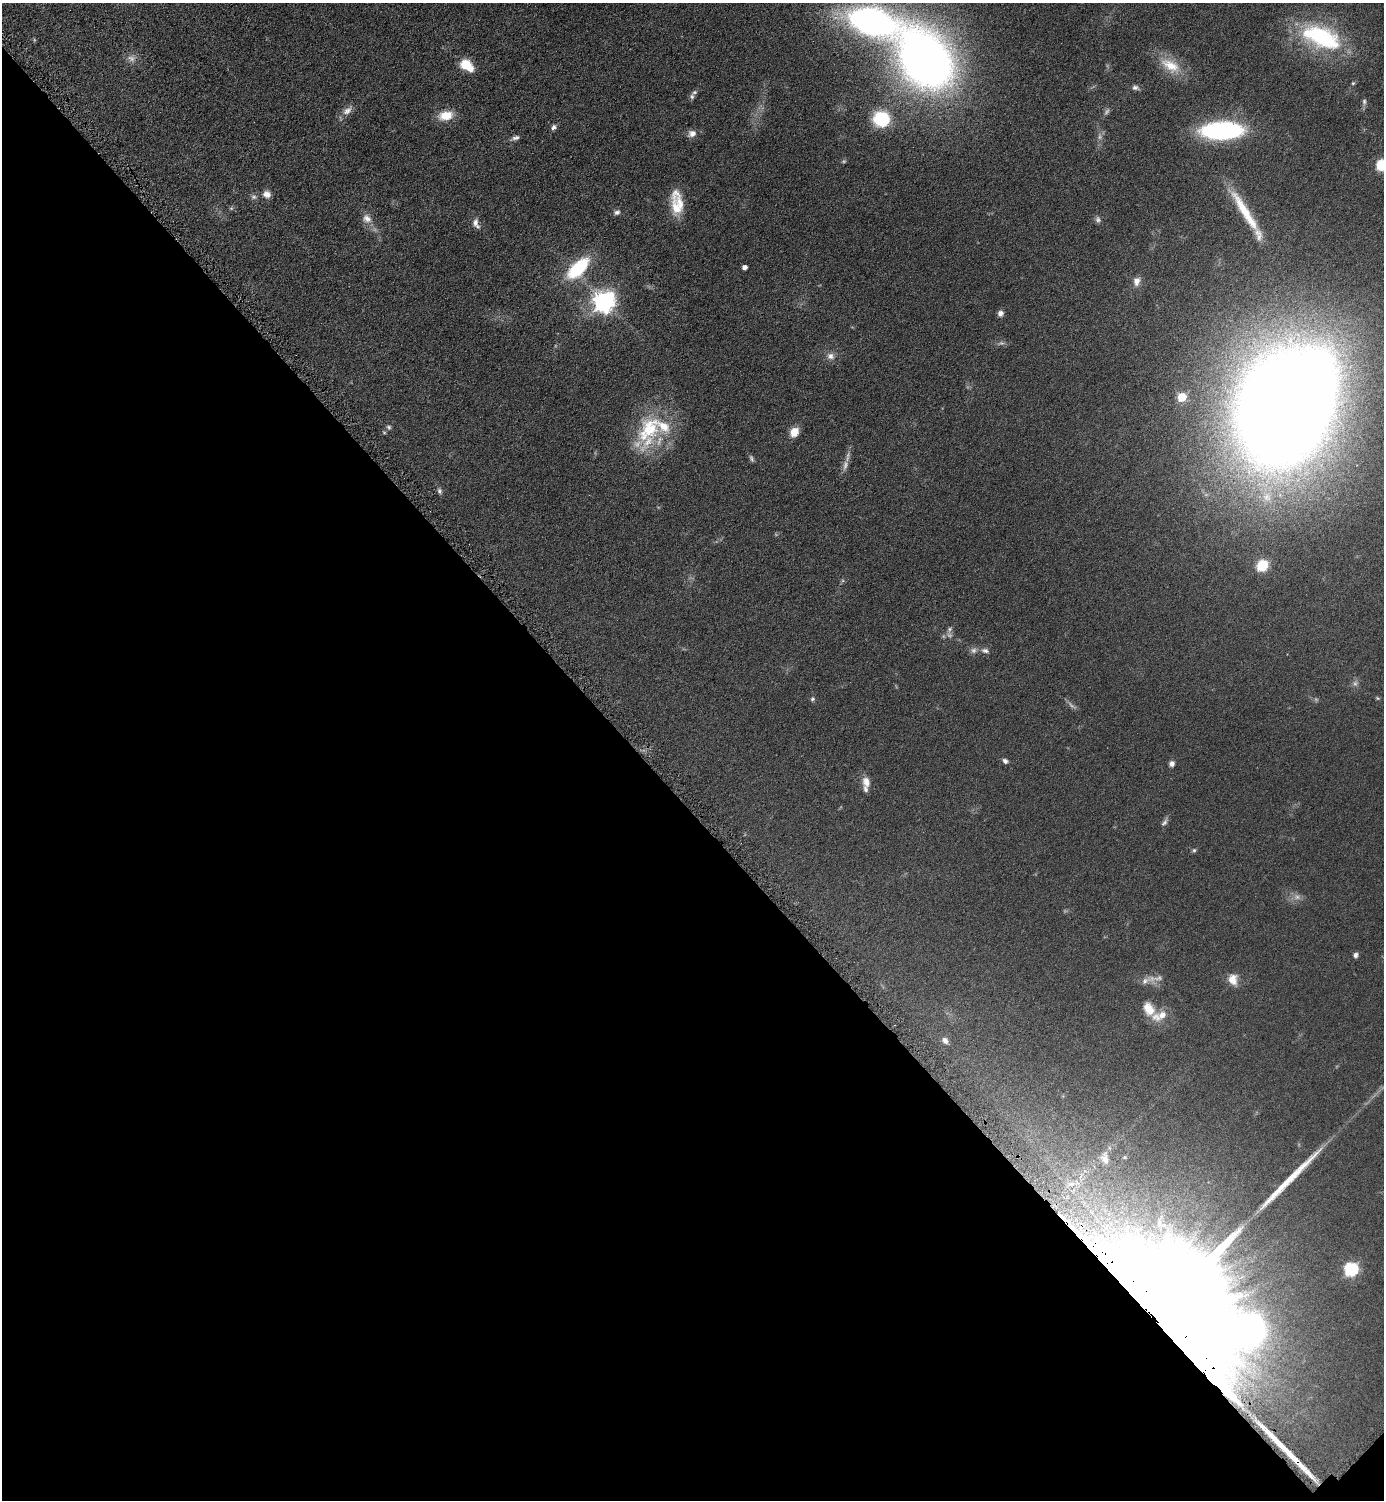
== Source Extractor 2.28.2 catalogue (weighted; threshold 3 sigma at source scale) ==
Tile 14 of 4 x 4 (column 2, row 4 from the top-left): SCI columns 1699-3080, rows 15-1512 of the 6018 x 6018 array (HDU 1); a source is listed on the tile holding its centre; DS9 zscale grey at full resolution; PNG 1386 x 1502 px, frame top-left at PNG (2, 3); no overlay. Shown black and unused: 46% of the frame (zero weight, under 4 of 8 exposures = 1% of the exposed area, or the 3 px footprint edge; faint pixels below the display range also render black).
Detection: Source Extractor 2.28.2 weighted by HDU 2 'WHT'; one run over the whole footprint, this tile lists its part. Background 0.0766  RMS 0.0057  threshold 0.0234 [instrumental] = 3 sigma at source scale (4.09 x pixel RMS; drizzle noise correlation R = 1.36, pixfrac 0.8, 0.05/0.05 arcsec/px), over >= 5 px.
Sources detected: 85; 14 too faint to see at this stretch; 4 inside a brighter object's white glare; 3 long thin detections or spike segments (spike, bleed or trail) — not listed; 8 inside a brighter listed object's ellipse — not listed separately; the other 56 listed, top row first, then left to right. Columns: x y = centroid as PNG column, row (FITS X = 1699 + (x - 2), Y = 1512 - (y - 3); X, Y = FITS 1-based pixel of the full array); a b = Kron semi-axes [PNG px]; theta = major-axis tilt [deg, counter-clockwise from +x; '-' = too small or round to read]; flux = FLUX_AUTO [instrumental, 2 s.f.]
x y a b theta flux
872 22 32 18 -13 250
1322 37 51 28 -25 59
131 58 12 11 - 3.5
925 60 54 38 -55 430
467 65 16 10 -39 12
1170 65 31 16 -30 14
1353 83 5 5 - 0.66
1135 87 9 6 -15 1.8
692 97 8 6 -88 1.3
1364 102 9 6 90 1.4
347 111 15 9 37 3.8
446 115 17 11 11 9.6
881 119 14 13 - 31
553 127 7 5 56 1.7
1222 130 39 16 1 86
692 134 11 9 20 3.4
515 138 10 5 14 1.8
1382 165 9 8 - 21
267 194 9 8 - 3.6
231 208 6 5 - 0.84
676 208 27 13 -69 11
1245 211 65 10 -58 23
617 212 8 6 9 1.7
367 218 14 10 -37 4.4
1098 219 9 7 -70 1.6
475 222 10 6 85 2.6
744 267 4 4 - 2.8
578 268 30 14 44 32
1137 281 10 8 75 3.6
604 302 8 8 - 360
1000 313 7 6 - 2.4
830 356 12 9 -21 3.2
1182 397 5 5 - 19
1282 406 89 66 79 1600
389 427 7 5 -36 1
649 429 53 25 54 39
794 432 9 8 - 7.6
439 491 8 6 -77 1.4
1262 565 11 10 - 14
949 629 10 6 60 2.1
985 651 10 6 -15 2.1
812 699 6 5 - 1
1005 761 7 5 -35 1.6
1172 764 6 6 - 2.1
866 782 14 10 -75 4.7
1164 822 12 6 52 1.7
1194 850 6 5 - 0.89
1356 955 6 5 - 1.6
1233 979 15 11 -78 6
1145 981 15 8 26 3.5
1149 1009 19 13 -62 8
945 1041 9 7 -59 2.3
1105 1158 18 10 -83 5.1
1071 1184 12 6 5 3.6
1351 1269 6 6 - 85
1145 1306 98 46 -35 83000
Overlapping masked pixels (flux is a lower limit): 1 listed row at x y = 1145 1306
Isophote crosses this tile's border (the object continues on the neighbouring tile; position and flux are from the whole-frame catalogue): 1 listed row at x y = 1382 165